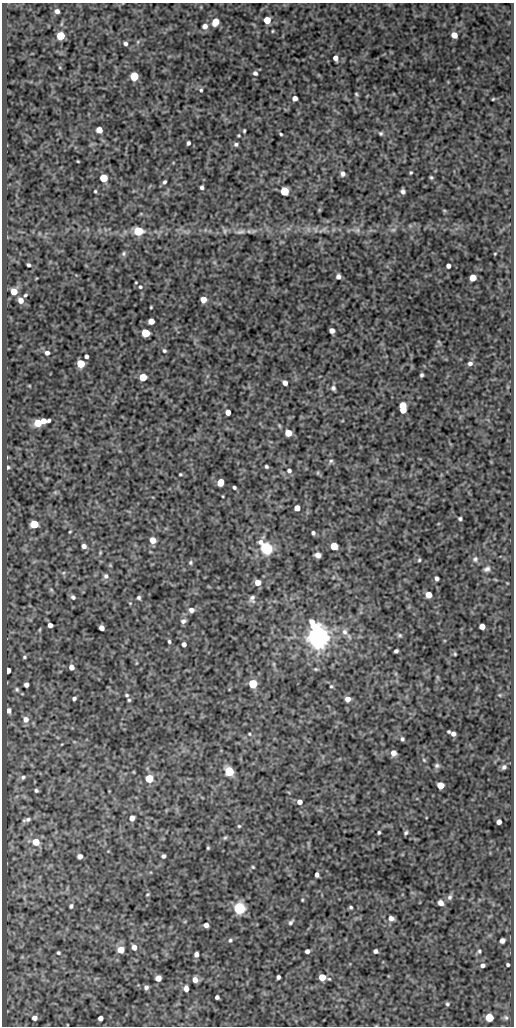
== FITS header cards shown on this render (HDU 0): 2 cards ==
NAXIS1  =                  512
NAXIS2  =                 1024

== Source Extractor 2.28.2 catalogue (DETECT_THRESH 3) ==
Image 512 x 1024 px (HDU 0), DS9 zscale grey, 1 PNG px = 1 image px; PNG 516 x 1028 px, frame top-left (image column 1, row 1024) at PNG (2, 3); no overlay
Background 85.3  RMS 0.51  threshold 1.54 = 3 sigma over >= 5 px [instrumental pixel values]
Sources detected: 195; all 195 listed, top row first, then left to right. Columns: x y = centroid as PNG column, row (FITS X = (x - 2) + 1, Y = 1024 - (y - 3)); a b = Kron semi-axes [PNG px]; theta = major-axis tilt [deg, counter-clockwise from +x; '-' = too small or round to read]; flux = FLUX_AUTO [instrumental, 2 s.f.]
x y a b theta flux
57 11 5 4 - 130
267 20 5 5 - 710
215 22 6 5 - 540
205 26 6 6 - 170
273 31 3 3 - 34
454 35 5 5 - 410
60 36 5 5 - 1400
138 42 6 3 -73 42
125 44 5 4 - 89
335 58 5 4 - 200
255 73 5 5 - 98
134 76 5 5 - 1400
201 90 5 5 - 51
356 94 4 3 - 41
295 98 4 4 - 180
493 99 3 2 - 30
99 130 5 5 - 440
244 131 4 3 - 42
381 133 5 4 - 56
281 134 4 3 - 44
188 143 4 3 - 80
236 144 5 5 - 69
78 161 3 2 - 29
411 172 3 3 - 38
343 173 6 6 - 130
431 177 5 3 - 47
104 178 5 5 - 1200
164 182 5 4 - 64
202 187 4 4 - 81
95 191 3 3 - 40
284 191 5 5 - 1700
403 191 5 4 - 100
319 210 6 4 72 40
444 210 6 3 -19 34
315 230 7 4 -89 62
357 230 7 6 - 95
393 230 7 4 1 65
138 231 5 5 - 2000
225 231 8 5 83 67
240 232 13 6 14 140
124 254 7 6 - 67
495 254 3 2 - 27
28 265 4 3 - 65
448 266 4 4 - 130
338 277 4 4 - 140
473 278 5 5 - 470
140 287 5 5 - 47
14 292 5 5 - 530
25 295 4 3 - 46
203 299 5 5 - 410
21 300 6 5 - 250
151 307 3 2 - 30
151 321 5 5 - 360
332 330 5 4 - 190
146 333 5 5 - 1800
164 351 5 5 - 57
47 353 5 4 - 130
86 356 4 4 - 100
470 363 6 5 - 110
80 364 5 5 - 1200
421 375 4 3 - 58
143 377 5 5 - 1200
285 383 5 4 - 180
333 388 6 6 - 86
403 405 5 5 - 640
403 410 5 4 - 350
228 412 5 4 - 260
43 421 9 5 4 390
38 423 5 5 - 860
288 433 5 5 - 750
331 461 6 5 - 72
266 466 4 3 - 55
8 467 5 4 - 64
289 470 6 5 - 93
318 473 6 4 89 36
180 474 3 3 - 38
220 482 6 5 - 560
234 487 4 3 - 70
55 492 6 4 -18 52
297 508 5 5 - 390
460 519 4 3 - 60
34 524 5 5 - 1300
70 532 4 3 - 32
313 533 4 3 - 69
153 540 5 5 - 430
84 546 5 4 - 160
334 546 5 5 - 1100
266 549 6 5 - 7600
100 553 5 4 - 39
318 555 5 5 - 190
475 559 8 7 - 99
419 560 4 4 - 44
190 562 5 5 - 58
487 569 7 5 26 100
63 573 6 3 19 44
106 576 7 7 - 110
437 578 4 4 - 97
258 583 5 5 - 330
51 590 6 5 - 51
428 595 5 5 - 400
73 597 6 5 - 84
139 598 5 4 - 67
252 598 10 7 89 120
130 603 4 4 - 27
191 610 6 6 - 160
183 621 6 5 - 130
50 625 4 4 - 170
482 626 5 5 - 280
101 628 5 4 - 230
345 632 9 8 - 160
399 635 7 5 -15 60
318 637 8 6 -73 44000
169 641 5 3 - 55
184 644 4 4 - 140
396 651 4 4 - 79
455 654 4 3 - 36
24 657 5 5 - 57
136 663 5 3 - 30
274 664 6 4 -72 43
71 667 5 4 - 210
316 669 5 4 - 41
8 670 4 4 - 280
437 677 6 4 -71 46
253 684 5 5 - 1700
26 685 4 4 - 150
331 686 4 3 - 37
17 689 6 6 - 67
127 695 6 4 -27 52
500 695 5 4 - 38
74 698 4 3 - 84
348 699 5 5 - 220
129 700 4 4 - 48
9 710 6 5 - 130
26 719 7 7 - 230
449 731 3 3 - 45
249 734 4 3 - 33
453 734 5 4 - 130
402 739 5 4 - 65
393 753 6 5 - 220
424 760 6 3 -45 37
437 765 7 6 - 76
504 767 6 5 - 100
229 771 5 5 - 2300
134 772 4 3 - 25
23 777 7 5 29 77
149 778 5 5 - 1200
440 785 5 5 - 650
36 790 4 3 - 61
300 802 5 5 - 200
132 818 5 4 - 200
28 819 9 5 10 100
499 822 4 4 - 160
239 826 5 5 - 44
379 832 4 3 - 49
406 833 5 4 - 62
225 838 6 4 52 50
36 842 6 6 - 580
208 848 4 3 - 40
80 856 5 4 - 180
163 856 4 4 - 85
253 867 4 3 - 36
317 875 5 4 - 110
147 894 5 3 - 35
450 897 8 6 63 97
302 900 3 3 - 32
440 903 5 4 - 240
71 906 5 4 - 68
351 907 3 3 - 48
239 908 5 5 - 6400
391 918 6 5 - 160
291 922 6 4 45 74
206 925 5 4 - 160
230 940 5 5 - 55
502 940 5 4 - 170
134 947 5 5 - 220
121 950 5 5 - 590
307 951 4 4 - 110
375 951 4 4 - 100
479 951 5 5 - 50
58 953 4 4 - 47
196 954 5 4 - 130
482 965 4 4 - 100
508 965 3 3 - 53
278 977 4 4 - 94
322 977 5 5 - 620
158 978 5 5 - 290
195 980 5 5 - 220
146 987 5 4 - 93
186 988 5 4 - 210
217 997 4 4 - 98
447 1004 5 4 - 57
489 1017 5 5 - 1200
34 1018 5 5 - 200
100 1018 4 4 - 170
506 1018 7 6 - 73